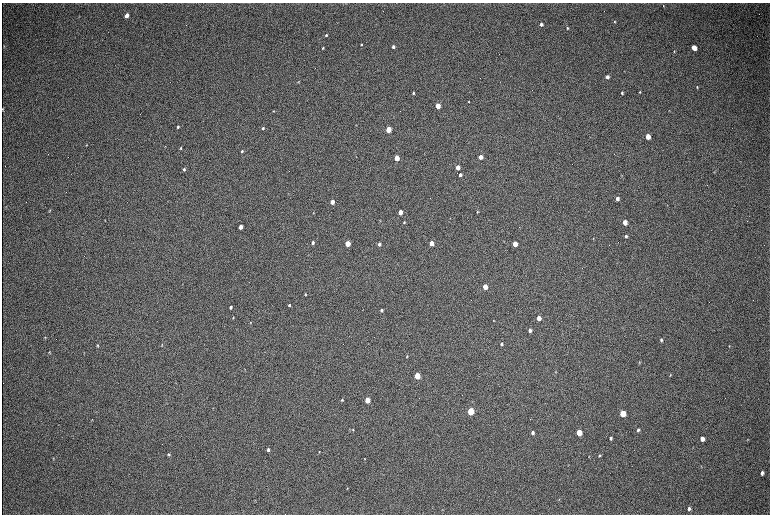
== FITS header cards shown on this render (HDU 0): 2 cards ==
NAXIS1  =                 1536 / length of data axis 1
NAXIS2  =                 1024 / length of data axis 2

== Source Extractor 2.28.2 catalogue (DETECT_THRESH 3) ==
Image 1536 x 1024 px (HDU 0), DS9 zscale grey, zoomed out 1/2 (1 PNG px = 2 x 2 image px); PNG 772 x 516 px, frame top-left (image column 1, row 1023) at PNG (2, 3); no overlay
Background 307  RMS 23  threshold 68.3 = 3 sigma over >= 5 px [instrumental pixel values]
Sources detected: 103; all 103 listed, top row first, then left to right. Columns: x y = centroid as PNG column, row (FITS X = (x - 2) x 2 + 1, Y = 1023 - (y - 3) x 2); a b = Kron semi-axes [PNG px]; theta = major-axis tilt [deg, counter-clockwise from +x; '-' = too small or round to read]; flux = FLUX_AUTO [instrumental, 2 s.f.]
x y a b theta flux
663 6 3 2 - 2900
127 16 4 3 - 46000
615 22 3 2 - 3900
541 24 3 3 - 17000
567 28 3 3 - 5000
326 35 3 2 - 5500
361 44 2 2 - 4100
4 46 3 2 - 1700
393 47 3 3 - 12000
323 48 3 2 - 3400
694 48 4 3 - 71000
674 51 4 2 - 3000
607 77 3 3 - 19000
298 82 3 2 - 2600
697 87 4 3 - 4400
640 92 3 3 - 4000
413 93 2 2 - 5300
622 93 3 3 - 5600
469 101 3 2 - 2600
438 106 3 3 - 150000
3 109 3 1 - 3000
273 111 4 2 - 2800
356 125 2 2 - 1800
178 127 3 2 - 8600
263 128 3 3 - 6900
388 129 3 3 - 220000
648 137 4 3 - 90000
87 145 3 2 - 2700
165 146 3 2 - 1900
181 148 4 2 - 5200
242 151 4 3 - 5400
480 157 3 3 - 39000
396 158 3 3 - 130000
457 167 3 3 - 71000
184 169 3 2 - 7100
460 175 3 3 - 19000
617 199 3 3 - 23000
332 202 3 3 - 74000
5 207 3 2 - 2500
50 210 4 2 - 2500
400 212 3 3 - 66000
477 212 3 2 - 4300
313 213 3 2 - 2800
450 218 2 2 - 1400
380 221 3 2 - 2200
404 222 3 2 - 4600
625 222 4 3 - 68000
240 227 3 3 - 62000
626 236 3 3 - 7300
593 239 3 2 - 2600
313 243 3 2 - 14000
347 243 3 3 - 190000
431 243 3 3 - 74000
379 244 3 2 - 15000
515 244 3 3 - 90000
485 287 3 3 - 89000
305 294 3 2 - 4900
289 305 3 2 - 8700
231 307 3 2 - 12000
381 310 3 2 - 9800
233 317 3 2 - 3500
539 318 3 3 - 44000
493 320 3 2 - 2600
250 322 3 3 - 3100
530 330 3 3 - 18000
45 337 4 3 - 3700
661 340 4 3 - 8400
501 344 3 3 - 8100
97 345 4 3 - 4300
162 345 3 2 - 3100
729 346 4 3 - 3400
49 352 4 3 - 3600
84 353 3 2 - 1800
407 356 3 3 - 3800
639 362 4 3 - 3500
555 372 3 2 - 2000
670 375 4 2 - 3200
417 376 4 3 - 230000
342 400 3 2 - 5200
367 400 4 3 - 140000
470 411 4 3 - 340000
623 413 4 3 - 220000
92 419 3 2 - 2100
353 430 4 3 - 4200
638 430 4 3 - 8900
579 432 4 3 - 160000
532 433 3 3 - 13000
611 438 3 2 - 6100
702 439 4 3 - 32000
747 439 3 3 - 2500
268 450 3 3 - 11000
319 452 3 2 - 2000
169 454 4 3 - 5800
589 456 3 2 - 2200
599 456 4 3 - 4600
53 458 3 3 - 2300
364 459 3 2 - 2400
701 466 3 3 - 2600
762 473 4 3 - 15000
347 488 3 2 - 2700
559 499 3 3 - 2300
689 509 4 4 - 13000
442 510 3 2 - 2200
At the frame edge (FLAGS 8, measured only in part): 1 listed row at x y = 3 109